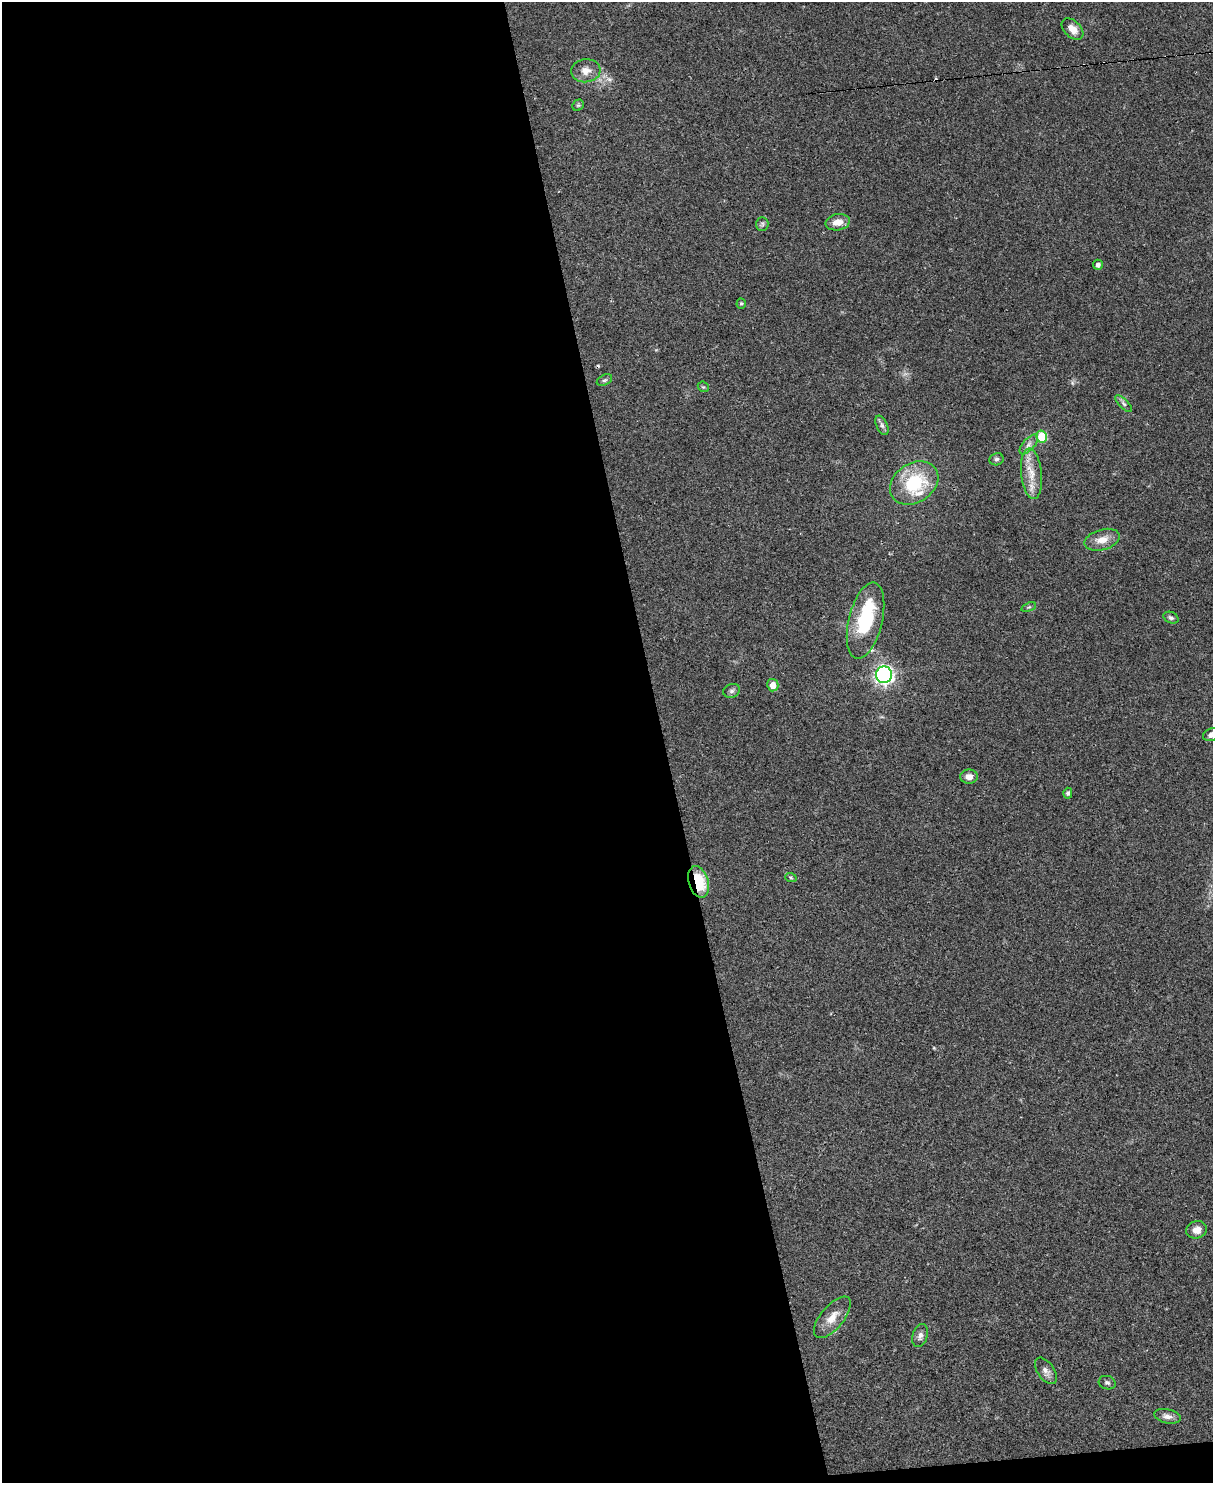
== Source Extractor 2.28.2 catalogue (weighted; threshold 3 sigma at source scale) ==
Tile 9 of 4 x 3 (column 1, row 3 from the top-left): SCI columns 1-1211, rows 247-1727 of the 4844 x 4824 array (HDU 1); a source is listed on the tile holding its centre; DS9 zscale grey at full resolution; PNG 1215 x 1485 px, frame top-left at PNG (2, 2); each listed source drawn as its Kron ellipse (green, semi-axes under 4 px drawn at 4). Shown black and unused: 55% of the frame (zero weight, under 2 of 3 exposures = <1% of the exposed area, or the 3 px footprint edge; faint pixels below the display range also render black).
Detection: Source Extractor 2.28.2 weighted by HDU 2 'WHT'; one run over the whole footprint, this tile lists its part. Background 0.0698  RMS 0.0058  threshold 0.0262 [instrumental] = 3 sigma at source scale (4.5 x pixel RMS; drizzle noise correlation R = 1.50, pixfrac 1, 0.05/0.05 arcsec/px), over >= 5 px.
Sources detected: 38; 1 inside a brighter object's white glare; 2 cosmic-ray / hot-pixel residue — neither listed nor drawn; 1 inside a brighter listed object's ellipse — not listed separately; the other 34 listed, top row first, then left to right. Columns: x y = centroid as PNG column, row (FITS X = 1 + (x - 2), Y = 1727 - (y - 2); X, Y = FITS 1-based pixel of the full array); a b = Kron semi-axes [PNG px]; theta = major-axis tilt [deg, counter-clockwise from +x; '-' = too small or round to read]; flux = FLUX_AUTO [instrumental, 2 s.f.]
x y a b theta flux
1072 29 13 8 -44 5.6
586 71 15 11 6 5.7
578 105 6 5 - 0.88
838 222 12 8 10 6
762 224 7 6 - 1.3
1098 265 5 5 - 1.4
741 304 5 4 - 0.68
604 380 8 5 26 1.1
703 387 6 5 - 0.71
1124 404 11 4 -45 1.7
882 425 10 5 -65 1.9
1042 437 6 5 - 21
1029 444 12 5 48 2.7
996 459 7 6 - 1.4
1032 474 25 10 -84 9.6
914 483 26 19 33 33
1102 540 18 10 16 6.4
1029 607 8 4 22 0.83
1171 618 8 5 -23 1.4
865 621 39 17 76 37
884 675 8 8 - 160
773 685 6 5 - 5.7
732 691 8 6 23 1.6
1212 734 9 6 19 3.8
969 777 9 7 -2 4
1068 793 5 4 - 1.3
791 878 6 3 -20 0.74
698 882 16 9 -73 22
1197 1230 10 8 13 4.2
832 1317 25 11 51 8.1
920 1336 12 7 73 2.5
1046 1371 15 8 -55 3.2
1107 1383 8 6 -17 1.4
1167 1416 13 7 -12 3
Overlapping masked pixels (flux is a lower limit): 1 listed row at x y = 698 882
Isophote crosses this tile's border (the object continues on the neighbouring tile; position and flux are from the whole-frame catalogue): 1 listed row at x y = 1212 734